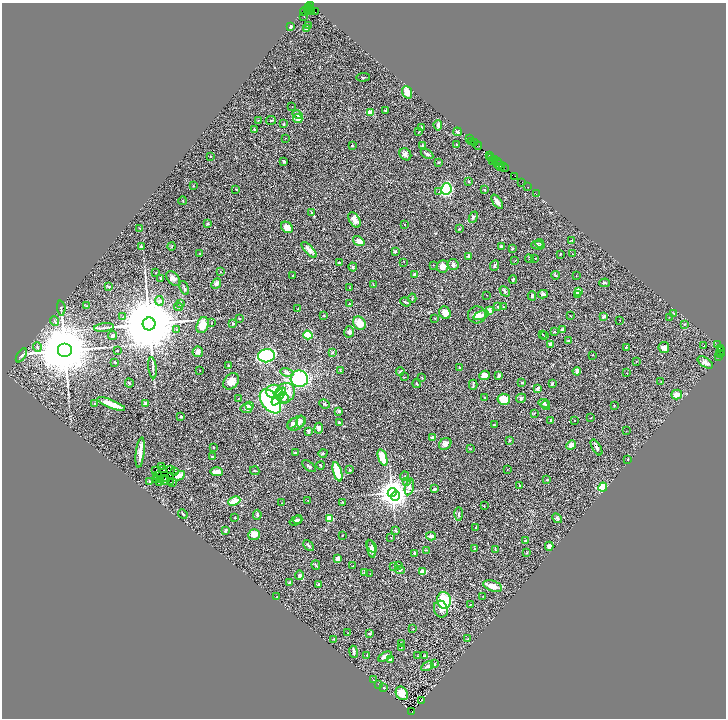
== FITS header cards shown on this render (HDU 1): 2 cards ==
NAXIS1  =                 1448
NAXIS2  =                 1432

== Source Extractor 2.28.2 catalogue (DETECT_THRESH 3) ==
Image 1448 x 1432 px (HDU 1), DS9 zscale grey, zoomed out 1/2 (1 PNG px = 2 x 2 image px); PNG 728 x 720 px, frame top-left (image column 1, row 1431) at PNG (2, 3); each listed source drawn as its Kron ellipse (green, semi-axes under 4 px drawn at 4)
Background 0.854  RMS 0.032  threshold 0.0946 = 3 sigma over >= 5 px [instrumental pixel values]
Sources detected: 395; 54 cannot appear on this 1/2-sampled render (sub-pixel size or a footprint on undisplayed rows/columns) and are neither listed nor drawn; the other 341 listed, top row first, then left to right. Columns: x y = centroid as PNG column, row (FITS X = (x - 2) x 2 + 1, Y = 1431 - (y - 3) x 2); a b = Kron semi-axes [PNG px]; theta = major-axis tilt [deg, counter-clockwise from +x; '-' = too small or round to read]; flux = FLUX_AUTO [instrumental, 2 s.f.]
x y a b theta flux
310 6 2 2 - 62
309 7 2 1 - 140
309 9 2 2 - 530
304 11 4 2 - 140
307 11 2 1 - 55
311 12 4 2 - 140
316 12 4 2 - 48
304 16 2 1 - 3
290 26 2 2 - 35
308 26 3 3 - 4.5
306 28 3 3 - 15
363 77 7 2 2 5
407 92 6 5 - 52
292 107 2 1 - 1.7
386 111 2 2 - 5.5
370 112 4 3 - 51
297 115 5 3 - 13
298 118 5 4 - 32
258 120 2 2 - 3.2
271 120 5 2 - 6.7
284 124 2 2 - 6.3
438 125 5 3 - 12
421 127 3 2 - 3.6
254 129 3 2 - 4.6
419 132 3 2 - 3.4
457 132 4 3 - 12
286 138 2 1 - 1.7
470 138 3 1 - 23
472 142 3 2 - 45
475 143 2 1 - 62
457 144 2 2 - 6.5
352 146 3 2 - 4.2
423 146 4 4 - 11
478 146 4 2 - 72
405 154 6 5 - 20
427 154 7 3 -31 13
489 155 2 1 - 47
210 156 2 2 - 1.9
490 157 3 2 - 170
494 159 3 2 - 79
492 160 2 2 - 81
284 161 3 3 - 9.1
439 162 3 3 - 5.4
498 162 2 1 - 19
499 165 4 2 - 200
500 166 2 1 - 28
504 167 5 1 - 120
514 176 3 2 - 79
469 181 3 3 - 5.2
522 182 2 1 - 100
193 185 3 2 - 2.7
528 187 2 1 - 25
236 189 2 2 - 3.5
446 189 6 5 - 470
484 190 2 2 - 3.4
439 192 4 2 - 5.9
536 194 2 1 - 18
183 201 4 2 - 3.5
497 202 8 2 -56 23
312 213 3 3 - 5.2
473 217 6 3 67 8.6
355 220 8 5 -58 33
208 224 3 3 - 7.9
405 225 2 2 - 1.9
287 227 6 5 - 41
140 228 2 2 - 4.3
459 229 3 2 - 4.6
359 241 6 3 -35 37
572 241 4 2 - 4.2
540 243 4 4 - 6.6
538 245 7 4 -4 12
172 246 4 2 - 4.3
141 247 3 3 - 11
501 247 4 3 - 6.9
513 248 3 2 - 4.9
309 250 10 4 -45 31
395 251 3 3 - 7.9
199 254 2 2 - 1.8
560 254 2 2 - 4.6
572 254 2 1 - 1.8
469 256 2 2 - 18
529 259 4 2 - 4.2
535 259 2 2 - 2
515 261 3 2 - 2.3
404 262 2 1 - 1.7
339 263 3 2 - 7.8
434 265 2 2 - 2.6
453 265 5 5 - 16
495 265 5 2 - 8.9
443 266 6 6 - 41
353 267 4 3 - 6.4
220 272 2 2 - 2.3
156 273 2 2 - 2.2
415 275 3 2 - 22
555 275 4 2 - 5.1
576 275 2 1 - 1.3
293 276 2 2 - 6.6
161 278 3 3 - 6.3
173 279 8 5 -50 21
513 279 4 2 - 6.6
216 283 6 4 48 19
604 283 5 3 - 7.7
373 284 3 2 - 3.8
109 287 4 3 - 5.1
350 287 2 1 - 2.4
184 288 7 3 -69 8
505 291 6 3 -45 8.4
578 291 2 2 - 190
543 294 5 4 - 15
487 295 2 1 - 2.7
577 295 3 2 - 15
532 296 4 3 - 10
412 298 4 2 - 4.7
159 301 5 4 - 12
406 302 5 2 - 7.2
181 303 3 3 - 13
349 304 3 2 - 3.7
86 306 3 2 - 2.5
178 307 4 3 - 5
498 307 2 2 - 18
503 307 3 2 - 3.4
61 308 7 2 -86 5.2
298 308 3 1 - 2.1
489 311 4 3 - 33
445 313 6 5 - 46
674 313 3 2 - 2.8
324 315 4 3 - 3.8
477 315 9 8 - 55
481 315 8 4 19 24
570 316 2 1 - 1.7
604 316 3 3 - 9.9
123 317 3 2 - 4.1
669 317 2 1 - 1.8
435 318 3 2 - 3.5
239 319 2 2 - 3.4
620 320 3 1 - 1.9
55 321 5 2 - 5.9
211 323 2 2 - 1.9
359 323 7 6 - 67
149 324 6 6 - 100000
233 324 3 3 - 7.4
684 324 3 2 - 2.4
203 325 8 5 69 110
104 327 10 2 7 9.7
177 329 4 2 - 3.3
562 329 3 3 - 16
349 332 5 5 - 23
554 332 3 2 - 6.3
543 334 2 1 - 1.9
308 335 5 4 - 190
113 336 4 3 - 7.1
544 336 3 2 - 2.8
568 340 2 2 - 6.1
550 344 4 3 - 11
717 345 2 2 - 160
703 346 2 1 - 39
37 347 5 4 - 8.9
626 347 3 3 - 5.3
664 348 5 5 - 27
720 349 2 1 - 85
117 350 2 2 - 3.5
64 351 7 7 - 60000
721 351 5 3 - 860
198 352 5 5 - 19
332 352 3 3 - 11
721 354 2 1 - 50
21 355 8 3 57 9.8
592 355 2 1 - 2
266 356 8 6 8 490
719 357 4 2 - 54
115 362 3 1 - 4.5
636 362 2 2 - 2.7
705 362 8 4 -33 22
228 365 3 2 - 3.1
153 368 10 2 -83 12
459 368 3 2 - 4.2
199 370 2 2 - 2.1
340 371 3 3 - 5.3
400 371 4 3 - 7.9
577 371 4 4 - 21
287 372 6 3 -13 19
627 373 2 2 - 2.1
484 375 5 4 - 48
499 376 3 2 - 27
404 377 3 2 - 2.2
422 378 3 2 - 3.3
299 379 8 8 - 450
231 381 9 7 47 54
661 382 2 2 - 2.3
129 383 4 2 - 7.8
522 383 4 3 - 8.8
417 384 4 2 - 5.4
552 384 3 2 - 7.3
473 385 5 3 - 7.5
538 389 4 2 - 24
274 392 8 7 - 140
285 393 10 9 - 140
677 394 5 5 - 36
279 396 10 4 55 76
484 397 2 2 - 2.3
239 398 2 1 - 1.8
283 398 6 5 - 39
521 398 5 4 - 9
504 399 6 5 - 92
270 401 14 8 -53 770
544 403 5 3 - 18
94 404 2 2 - 4.9
111 404 15 3 -21 94
145 404 3 3 - 21
324 404 6 3 -23 9.1
546 405 5 4 - 17
249 406 3 2 - 6.1
614 406 2 2 - 3.7
247 408 6 5 - 24
339 411 3 3 - 16
534 413 3 3 - 3.9
181 416 2 2 - 26
591 418 2 1 - 3.6
551 420 2 2 - 11
574 420 2 2 - 4.2
301 421 6 3 79 10
339 422 3 3 - 7.2
293 423 6 3 48 10
296 423 10 6 28 46
494 425 2 2 - 6.2
319 428 5 4 - 17
308 431 4 4 - 11
626 431 2 1 - 1.7
433 437 3 3 - 26
509 441 3 2 - 5.2
445 444 7 5 40 26
571 445 5 4 - 39
214 447 2 2 - 3.7
596 447 9 3 -60 17
470 448 3 2 - 2.9
295 452 4 2 - 11
140 453 15 3 83 64
323 453 4 3 - 5.6
212 457 3 2 - 3.6
383 458 8 4 -71 120
628 459 3 2 - 3.2
321 465 4 3 - 4.7
309 466 8 3 -38 9
161 467 3 1 - 0.94
163 469 2 1 - 0.87
156 470 2 1 - 0.88
171 470 2 1 - 2.2
349 470 3 3 - 4.6
507 470 2 2 - 2
175 471 2 1 - 1.7
255 471 5 3 - 4.7
216 472 6 4 -2 41
337 472 10 4 -74 210
157 476 2 1 - 1.5
179 476 6 3 28 24
405 476 4 2 - 4.1
165 478 3 1 - 0.9
157 480 2 2 - 3.3
160 480 2 1 - 1.1
164 480 2 1 - 2.3
547 480 3 2 - 4.1
150 481 3 2 - 5.9
160 481 2 1 - 1.6
406 481 2 2 - 3.2
171 482 2 1 - 1.1
173 483 3 1 - 7.4
519 485 4 2 - 4
409 487 8 3 76 17
603 487 4 4 - 210
435 489 3 2 - 7.3
392 493 4 4 - 12000
395 496 5 4 - 530
234 501 6 4 24 91
308 501 2 2 - 2.3
343 502 3 3 - 3.5
282 503 2 2 - 3.7
484 506 2 2 - 2.8
183 514 5 3 - 10
459 514 7 3 89 11
257 515 5 3 - 8.1
235 518 2 2 - 3.9
329 518 4 4 - 98
557 518 5 4 - 7.8
298 520 5 3 - 9.3
295 521 6 4 21 15
476 528 2 1 - 2.3
225 531 3 2 - 9.9
395 531 3 2 - 8.1
254 535 6 5 - 55
342 535 2 1 - 2.3
431 536 5 3 - 21
391 538 3 2 - 3.6
525 540 3 2 - 4.2
309 545 6 2 -44 9.5
372 546 7 2 -57 13
549 546 4 4 - 20
475 548 4 3 - 6
371 549 9 4 -78 27
427 550 3 2 - 2.2
496 550 3 2 - 5.4
415 553 3 3 - 11
527 553 3 2 - 2.8
338 558 3 3 - 37
316 565 5 2 - 5.5
398 565 3 3 - 4.3
353 566 3 2 - 2.2
394 566 3 2 - 2.4
400 570 5 3 - 6.7
422 571 3 2 - 57
364 572 3 2 - 2.7
370 574 2 2 - 2.1
299 575 5 3 - 22
289 582 4 2 - 7.3
318 585 4 3 - 9.1
493 586 10 5 -17 54
277 597 2 2 - 2.5
483 597 2 1 - 3
444 600 8 7 - 250
470 604 2 2 - 3.3
441 609 8 6 -70 39
413 629 2 1 - 3.7
348 633 2 2 - 2
370 633 4 3 - 6.7
334 639 3 3 - 4.4
468 639 3 2 - 5.6
401 643 2 2 - 4.4
401 648 2 1 - 2.4
354 652 6 2 -81 17
367 655 4 2 - 4.1
385 656 7 4 27 26
418 656 2 2 - 2.4
425 656 4 2 - 7.8
390 659 3 3 - 13
434 664 4 3 - 6.4
427 666 6 4 28 12
374 680 2 2 - 1.9
379 684 3 2 - 2.3
384 688 2 2 - 4
402 693 7 5 -57 52
422 700 2 1 - 1.7
411 711 4 2 - 380
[54 sub-pixel or undisplayed-footprint detections neither listed nor drawn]